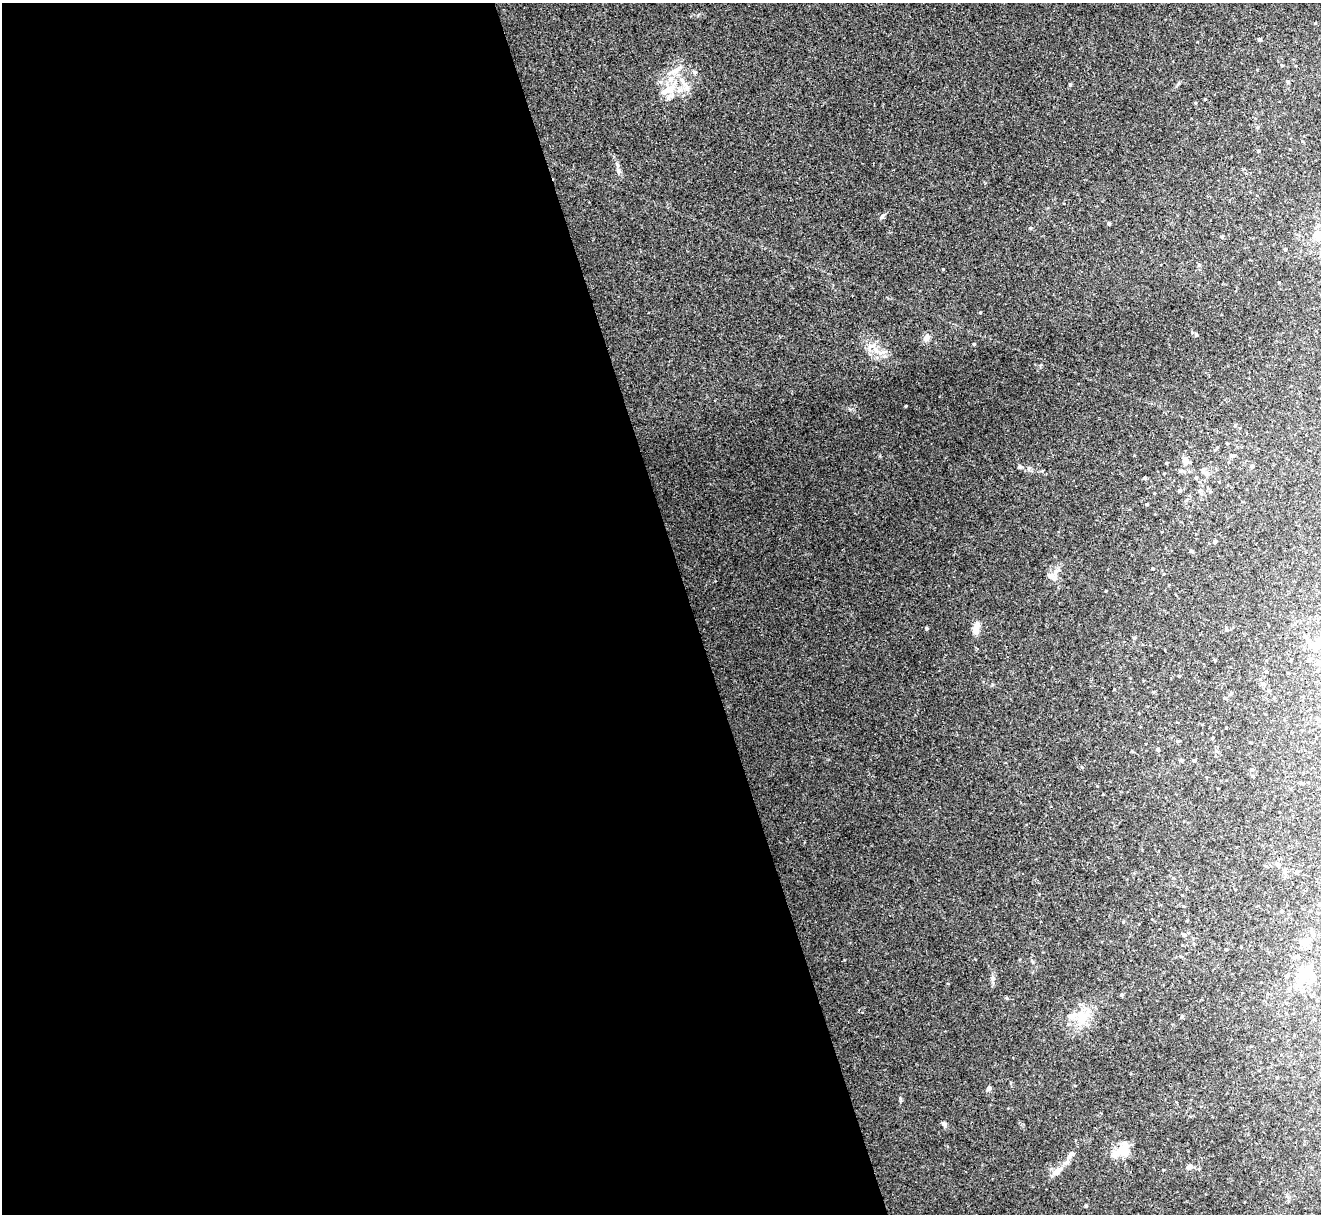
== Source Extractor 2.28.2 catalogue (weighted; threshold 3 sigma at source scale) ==
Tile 9 of 4 x 4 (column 1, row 3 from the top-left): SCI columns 1-1319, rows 1357-2568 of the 5276 x 5261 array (HDU 1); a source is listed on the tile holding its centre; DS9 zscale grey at full resolution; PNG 1323 x 1216 px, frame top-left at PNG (2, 3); no overlay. Shown black and unused: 52% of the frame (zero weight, under 3 of 4 exposures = <1% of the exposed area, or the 3 px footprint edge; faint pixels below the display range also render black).
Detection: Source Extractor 2.28.2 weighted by HDU 2 'WHT'; one run over the whole footprint, this tile lists its part. Background 0.0572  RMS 0.0054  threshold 0.0245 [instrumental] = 3 sigma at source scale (4.5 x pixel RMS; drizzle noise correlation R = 1.50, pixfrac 1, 0.05/0.05 arcsec/px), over >= 5 px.
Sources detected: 86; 2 inside a brighter object's white glare — not listed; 7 inside a brighter listed object's ellipse — not listed separately; the other 77 listed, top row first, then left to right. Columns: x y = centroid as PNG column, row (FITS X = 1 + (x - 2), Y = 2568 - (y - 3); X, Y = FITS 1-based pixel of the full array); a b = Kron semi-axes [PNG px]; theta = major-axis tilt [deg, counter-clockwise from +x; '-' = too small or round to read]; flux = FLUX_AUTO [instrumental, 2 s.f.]
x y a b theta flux
1260 39 3 3 - 1.4
1282 65 4 3 - 0.55
675 70 14 6 28 3.5
1288 82 5 4 - 0.7
1070 85 4 4 - 0.6
687 88 10 6 -71 2.5
667 90 24 9 28 8.9
1205 99 3 2 - 0.49
1195 103 4 3 - 0.5
1258 151 3 3 - 0.7
618 171 7 4 -72 1.1
882 216 6 5 - 1
1108 223 4 4 - 0.8
1318 226 6 5 - 1.2
1030 228 4 4 - 0.68
1318 234 8 7 - 6
1222 237 5 4 - 0.78
1285 250 4 3 - 0.48
943 269 4 3 - 0.43
1196 335 4 4 - 0.81
926 337 11 7 61 2.4
974 344 3 3 - 0.53
872 346 7 4 18 1.5
882 352 12 3 10 1.8
906 406 3 2 - 0.39
1231 456 7 5 15 1.1
1185 461 8 6 -75 4.6
1166 463 4 3 - 0.43
1252 466 5 4 - 1.1
1020 467 5 5 - 0.82
1182 471 12 5 -8 1.3
1206 473 7 7 - 1.9
1144 478 4 3 - 0.95
1196 478 4 3 - 0.57
1200 490 5 4 - 0.87
1180 491 4 4 - 1
1215 541 4 4 - 1.4
1191 551 5 3 - 0.61
1152 568 4 3 - 0.6
1050 576 11 8 -24 2.7
926 628 5 3 - 0.58
976 628 14 7 75 4.9
1313 646 8 6 -5 5.3
1308 660 5 4 - 1.2
1319 662 10 5 84 1.8
1266 671 4 3 - 0.44
1263 684 6 5 - 1.3
1231 693 4 4 - 0.59
1225 698 5 3 - 0.54
1317 719 6 5 - 0.85
1250 742 3 3 - 0.35
1157 749 4 4 - 0.79
1216 751 5 3 - 0.76
1181 760 5 4 - 0.67
1194 760 4 4 - 0.84
1252 776 4 4 - 0.56
1278 865 8 4 -56 0.96
1297 872 4 4 - 1.2
1183 906 4 3 - 0.49
1282 911 5 3 - 0.53
1312 933 9 5 -73 1.4
1184 935 6 4 -21 1.2
1303 942 7 6 - 5.3
1296 957 6 5 - 1.6
1304 974 23 14 57 14
1287 976 4 4 - 0.67
993 978 7 6 - 1.5
1121 995 5 4 - 0.74
1082 1018 18 14 -82 10
1011 1083 5 3 - 0.54
989 1088 5 4 - 1.9
944 1124 8 5 -46 1.5
1123 1147 28 11 44 8.4
1071 1154 14 7 44 2.9
1191 1166 7 7 - 1.6
1057 1171 14 7 39 3.5
1086 1206 4 3 - 0.8
Isophote crosses this tile's border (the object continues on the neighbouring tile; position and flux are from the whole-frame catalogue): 1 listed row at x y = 1318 234
Unlisted compact peaks at least as high as the median listed source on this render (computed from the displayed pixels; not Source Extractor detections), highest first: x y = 900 1098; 850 410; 992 685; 1082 767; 1007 998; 1028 468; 698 15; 1033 962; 948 983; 1041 365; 1134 638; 1106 591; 1179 83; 1039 894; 1147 504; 1182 1016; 1134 455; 1279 282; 888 298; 1123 922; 1103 794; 1075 1086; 1199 265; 977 649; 1258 127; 1179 676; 1019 959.